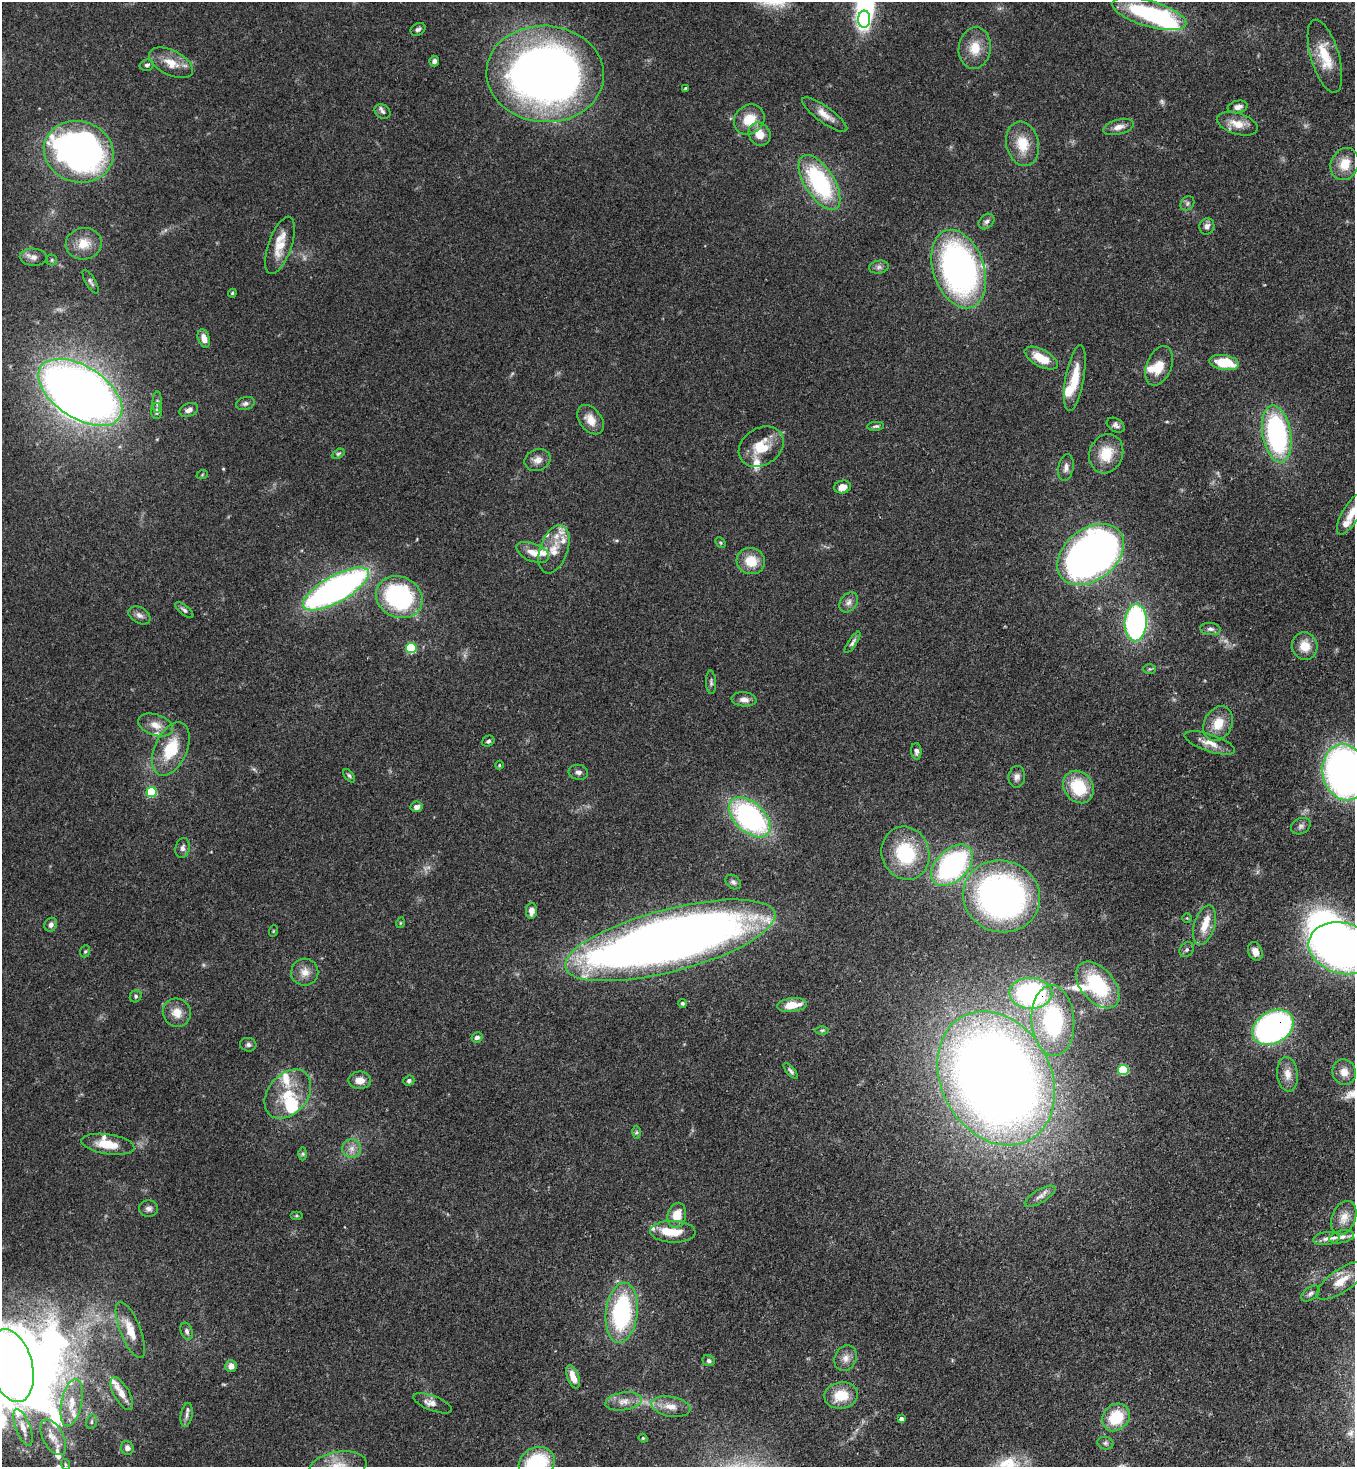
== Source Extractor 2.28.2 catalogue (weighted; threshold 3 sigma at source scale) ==
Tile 6 of 4 x 4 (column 2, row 2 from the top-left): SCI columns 1579-2931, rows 2990-4454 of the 6002 x 5980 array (HDU 1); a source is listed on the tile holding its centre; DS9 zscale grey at full resolution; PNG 1357 x 1469 px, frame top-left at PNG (2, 2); each listed source drawn as its Kron ellipse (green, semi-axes under 4 px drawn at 4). Shown black and unused: <1% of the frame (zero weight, under 3 of 4 exposures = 7% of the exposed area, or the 3 px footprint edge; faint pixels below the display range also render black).
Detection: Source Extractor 2.28.2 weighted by HDU 2 'WHT'; one run over the whole footprint, this tile lists its part. Background 0.127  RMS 0.0044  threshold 0.0197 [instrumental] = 3 sigma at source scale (4.5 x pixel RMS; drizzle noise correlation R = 1.50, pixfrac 1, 0.05/0.05 arcsec/px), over >= 5 px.
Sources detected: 197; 3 too faint to see at this stretch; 9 inside a brighter object's white glare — neither listed nor drawn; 21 inside a brighter listed object's ellipse — not listed separately; the other 164 listed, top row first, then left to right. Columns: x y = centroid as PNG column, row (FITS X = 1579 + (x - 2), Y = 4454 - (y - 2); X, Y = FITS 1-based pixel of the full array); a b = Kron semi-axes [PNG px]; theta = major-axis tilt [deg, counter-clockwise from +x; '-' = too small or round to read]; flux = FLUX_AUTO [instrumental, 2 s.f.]
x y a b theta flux
1149 14 38 13 -17 59
864 19 8 6 87 11
418 29 8 6 32 1.3
975 48 21 16 82 8.8
1325 56 38 14 -74 13
434 61 5 5 - 1.4
171 63 24 12 -26 7.7
147 65 7 5 14 1.1
545 74 59 48 -4 330
685 88 4 3 - 0.49
1238 107 10 6 11 2.5
382 111 8 6 -37 1.5
825 115 27 8 -36 5
749 120 16 14 42 10
1237 124 21 10 -17 6.4
1118 127 16 7 14 3.3
759 134 12 10 -56 6.4
1022 144 22 16 -78 11
79 152 35 30 -15 220
1345 164 16 13 66 8.1
819 182 31 15 -58 52
1187 203 8 6 49 1.1
987 221 9 6 44 1.4
1207 226 8 7 - 2.2
84 244 18 15 10 7.7
280 245 30 11 71 9.1
33 257 13 8 -4 2.7
52 260 5 5 - 0.63
879 267 10 6 10 1.6
959 269 40 25 -71 150
91 282 13 5 -60 1.2
232 293 4 3 - 0.48
204 338 9 5 -72 3.5
1041 358 18 8 -28 9.8
1224 362 15 7 -8 16
1159 366 20 12 67 7.8
1075 378 33 9 80 11
80 392 47 26 -33 440
157 402 10 4 88 0.99
245 403 9 6 17 1.4
189 410 9 6 21 2
157 411 8 5 90 1.7
590 420 16 11 -52 5.5
1116 425 10 6 -31 1.6
876 426 8 4 4 0.91
1277 434 29 14 -80 76
761 447 24 18 33 12
338 454 7 4 29 0.7
1106 454 20 16 68 12
538 460 13 10 21 3.3
1066 467 13 7 80 2.3
202 475 6 3 20 0.46
842 487 8 6 11 4.6
1351 513 24 8 59 5.5
720 543 6 4 -46 0.52
554 549 25 13 70 8.2
533 552 17 9 -22 4.6
1090 554 37 26 38 320
751 561 14 13 - 9.1
336 589 37 13 29 170
399 597 24 20 -24 66
849 602 11 8 51 2.2
184 610 11 4 -39 1.2
139 615 12 7 -31 2.1
1136 622 19 11 87 95
1210 629 10 6 -6 1.5
852 642 12 4 56 1.4
1305 646 13 12 - 6.7
411 648 5 5 - 29
1149 669 6 5 - 0.71
711 682 12 5 -87 1.2
744 699 12 7 -5 2.7
1218 724 18 14 63 8.1
156 725 18 10 -19 5
488 741 6 5 - 0.98
1210 743 26 8 -18 5.1
171 749 28 16 65 18
916 751 8 5 -87 1.5
499 765 4 4 - 0.43
578 772 10 7 -9 1.7
1345 772 28 22 -79 210
349 776 7 4 -52 0.82
1017 777 11 8 84 2.1
1078 787 17 14 -53 19
151 792 5 5 - 33
416 807 6 5 - 1.7
750 817 25 14 -42 92
1301 826 10 7 26 1.6
183 848 10 7 76 1.7
905 853 27 23 -71 29
952 865 25 15 44 81
733 882 8 6 -41 1.3
1001 896 39 36 -16 150
531 911 8 5 87 3.1
1187 918 5 4 - 0.55
400 923 5 3 - 0.39
51 925 7 6 - 1.8
1204 925 20 10 73 7.1
273 931 6 3 72 0.43
670 940 108 31 15 600
1343 948 34 25 -14 240
1187 950 8 6 53 1.2
85 951 6 5 - 0.69
1255 951 9 7 -69 2.9
305 972 13 13 - 4.6
1098 985 27 16 -50 33
1031 993 21 15 -1 83
136 996 6 5 - 0.88
682 1003 4 4 - 0.81
792 1005 15 6 7 7.7
177 1013 14 13 - 5.7
1053 1021 35 21 -86 50
1273 1027 22 16 30 150
822 1030 6 4 1 0.81
477 1037 6 5 - 1.6
248 1045 8 6 -15 1.2
1123 1070 5 5 - 27
791 1071 10 4 -48 1
1344 1072 13 11 -73 4.7
1287 1074 17 10 -84 4.5
996 1078 70 54 -61 780
360 1080 11 9 0 4.1
409 1081 5 5 - 0.99
288 1094 27 19 50 15
636 1132 6 4 89 0.74
108 1144 27 10 -8 9.8
352 1148 9 9 - 3
303 1154 6 4 -90 0.8
1040 1196 17 6 31 2.7
149 1209 10 8 4 1.9
677 1215 12 9 78 8.1
296 1216 6 3 0 0.55
1344 1218 17 11 69 4.7
673 1232 22 11 -2 8.8
1342 1237 12 6 12 2.1
1326 1239 13 6 7 2.3
1341 1281 29 11 35 8.2
1310 1293 10 6 37 1.5
622 1313 30 16 84 54
130 1330 30 10 -68 8.3
187 1331 9 5 -70 1.5
846 1358 13 11 63 3.5
709 1361 6 5 - 1.1
11 1365 37 21 -74 600
231 1366 6 6 - 2.9
573 1377 12 6 -70 5.5
122 1394 18 7 -61 5.3
841 1395 17 13 9 11
624 1401 18 9 8 4.3
72 1403 24 10 78 8.2
432 1403 21 7 -21 3.1
671 1407 20 10 -11 5.2
187 1415 12 6 80 1.8
1116 1417 15 12 46 17
901 1419 4 4 - 1.5
91 1422 7 5 75 0.95
23 1427 19 7 -69 3.7
53 1437 19 10 -62 5.1
643 1438 4 4 - 0.46
1105 1443 8 6 -14 1.3
127 1448 7 6 - 2
537 1463 18 15 30 35
65 1464 5 3 - 0.48
338 1466 29 14 9 10
Overlapping masked pixels (flux is a lower limit): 4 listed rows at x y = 80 392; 670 940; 1031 993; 1273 1027
Isophote crosses this tile's border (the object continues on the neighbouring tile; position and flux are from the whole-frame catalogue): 6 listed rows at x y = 1351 513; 1345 772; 1343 948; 11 1365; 537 1463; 338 1466